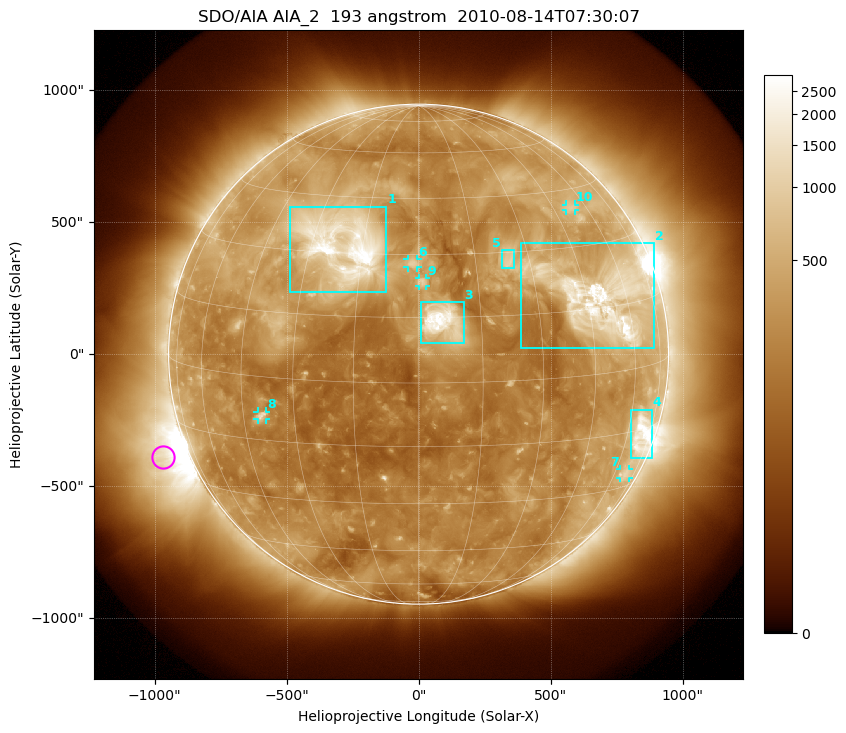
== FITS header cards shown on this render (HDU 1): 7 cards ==
TELESCOP= 'SDO/AIA'
INSTRUME= 'AIA_2'
WAVELNTH=                  193
WAVEUNIT= 'angstrom'
DATE-OBS= '2010-08-14T07:30:07.84'
CTYPE1  = 'HPLN-TAN'
CTYPE2  = 'HPLT-TAN'

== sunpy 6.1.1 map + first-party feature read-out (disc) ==
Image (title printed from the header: SDO/AIA AIA_2  193 angstrom  2010-08-14T07:30:07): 1024 x 1024 px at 2.4 arcsec/px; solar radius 947 arcsec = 395 px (full disc in frame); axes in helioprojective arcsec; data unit not stated in the header (colour bar unlabelled)
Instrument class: DISC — disc imager (sunpy class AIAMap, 193 A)
Bright regions (active regions / flare kernels): reference = the median radial profile (limb darkening/brightening removed); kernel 9 px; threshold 5 sigma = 530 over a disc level ~255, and >= 1.15x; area >= 12 px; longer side >= 9 px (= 22 arcsec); searched inside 0.97 R_sun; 10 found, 10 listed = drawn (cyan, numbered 1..; 5 of them under ~33 arcsec drawn as corner ticks so the feature stays visible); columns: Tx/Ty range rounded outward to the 5 arcsec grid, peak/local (2 s.f.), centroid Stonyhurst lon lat
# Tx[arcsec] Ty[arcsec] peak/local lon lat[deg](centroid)
1 -490..-120 235..560 17 -21 +32
2 385..895 25..420 12 +50 +17
3 10..170 40..200 15 +6 +14
4 805..885 -395..-210 8 +67 -16
5 315..365 325..395 5.3 +24 +28
6 -40..-5 325..360 5.5 -1 +28
7 760..800 -470..-435 2.8 +67 -26
8 -610..-575 -250..-215 4.6 -39 -9
9 0..30 260..290 5.4 +1 +23
10 560..595 545..570 3.4 +52 +40
Off-limb structures (1.02-1.3 R_sun): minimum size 162 px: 2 found; the strongest spans PA ~85..130 deg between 1.02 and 1.3 R_sun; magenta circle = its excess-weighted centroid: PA ~110 deg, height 1.1 R_sun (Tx ~-970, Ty ~-390 arcsec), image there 6.2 x the reference